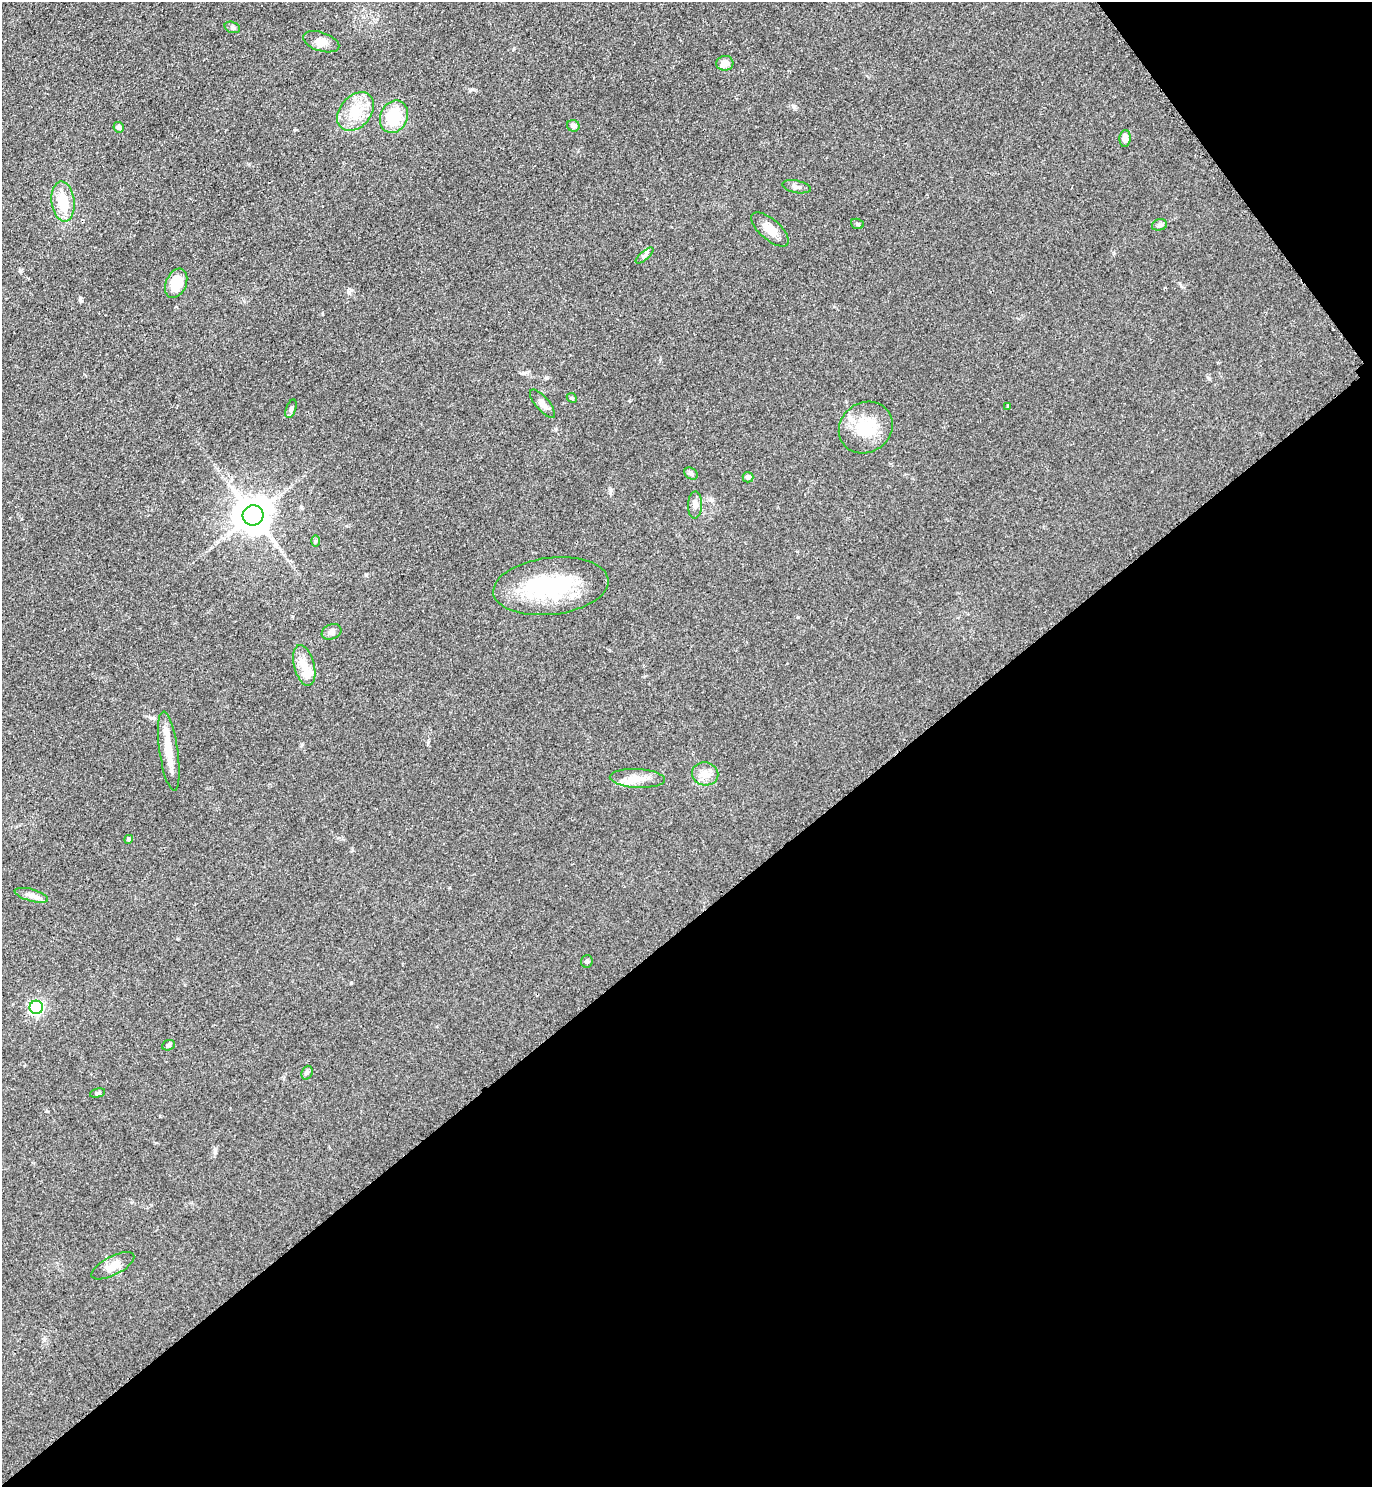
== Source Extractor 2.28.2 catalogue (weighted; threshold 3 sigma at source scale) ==
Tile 12 of 4 x 4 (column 4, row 3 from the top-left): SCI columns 4420-5789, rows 1491-2975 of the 5957 x 5960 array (HDU 1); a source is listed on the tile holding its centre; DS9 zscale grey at full resolution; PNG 1374 x 1489 px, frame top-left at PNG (2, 2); each listed source drawn as its Kron ellipse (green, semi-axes under 4 px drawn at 4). Shown black and unused: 40% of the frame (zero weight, under 2 of 3 exposures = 1% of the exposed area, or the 3 px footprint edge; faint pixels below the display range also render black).
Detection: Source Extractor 2.28.2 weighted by HDU 2 'WHT'; one run over the whole footprint, this tile lists its part. Background 0.0786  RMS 0.0081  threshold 0.0366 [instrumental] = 3 sigma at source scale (4.5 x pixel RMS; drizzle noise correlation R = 1.50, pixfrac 1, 0.05/0.05 arcsec/px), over >= 5 px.
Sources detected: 40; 1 inside a brighter object's white glare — neither listed nor drawn; the other 39 listed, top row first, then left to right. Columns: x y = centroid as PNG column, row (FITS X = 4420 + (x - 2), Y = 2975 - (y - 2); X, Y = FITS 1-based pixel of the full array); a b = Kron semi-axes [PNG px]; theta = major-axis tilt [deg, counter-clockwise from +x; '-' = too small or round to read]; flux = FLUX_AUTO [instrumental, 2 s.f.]
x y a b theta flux
232 27 8 5 -19 1.7
321 42 19 9 -18 6.8
725 63 8 7 - 6.2
356 112 22 15 49 20
394 117 17 13 66 27
573 126 6 5 - 2.6
119 127 5 5 - 2.3
1125 138 8 5 87 5.4
796 187 14 6 -11 3.2
63 202 20 11 -83 19
857 224 6 5 - 1.3
1159 225 8 5 16 1.9
770 229 23 10 -41 9.8
645 255 11 4 40 2.2
176 283 15 10 67 16
572 398 5 4 - 1.1
542 404 18 7 -50 4.9
1008 406 4 4 - 1.2
291 409 10 5 71 2.1
866 427 28 24 36 32
691 474 7 5 -35 2.1
748 477 5 5 - 2.5
695 505 13 7 88 4.2
253 515 10 10 - 2100
315 541 5 3 - 1.1
551 586 58 28 7 76
332 632 10 7 22 3.3
304 665 21 10 -75 11
169 751 40 9 -82 16
705 774 13 11 -11 7.6
637 778 28 9 -3 12
129 839 5 4 - 1.6
31 895 17 6 -15 4.5
587 961 6 5 - 1.5
36 1007 6 6 - 150
168 1045 7 5 22 1.5
307 1073 7 5 71 1.9
98 1093 8 4 15 1.3
113 1266 23 9 27 8.8
Unlisted compact peaks at least as high as the median listed source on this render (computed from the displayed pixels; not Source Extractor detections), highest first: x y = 80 298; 798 617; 793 106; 351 983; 611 490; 349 293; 20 270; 294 130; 514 48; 472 89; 546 378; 215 1151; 1209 378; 322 314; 366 575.